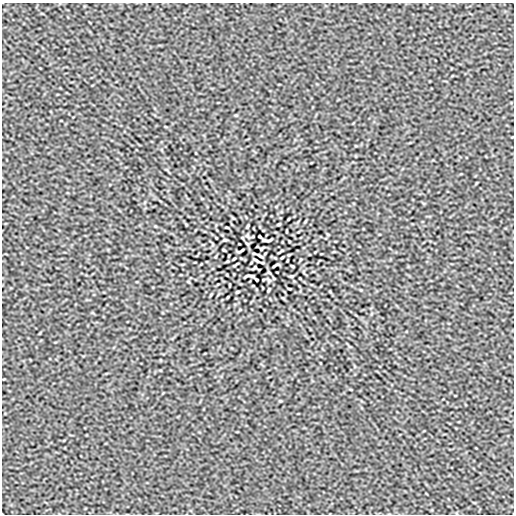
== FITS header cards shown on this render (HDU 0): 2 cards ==
NAXIS1  =                  512
NAXIS2  =                  512

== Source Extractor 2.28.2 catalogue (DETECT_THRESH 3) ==
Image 512 x 512 px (HDU 0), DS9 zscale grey, 1 PNG px = 1 image px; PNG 516 x 516 px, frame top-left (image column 1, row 512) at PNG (2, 3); no overlay
Background 1.26e-08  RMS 1.6e-06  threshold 4.86e-06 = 3 sigma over >= 5 px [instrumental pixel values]
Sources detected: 22; all 22 listed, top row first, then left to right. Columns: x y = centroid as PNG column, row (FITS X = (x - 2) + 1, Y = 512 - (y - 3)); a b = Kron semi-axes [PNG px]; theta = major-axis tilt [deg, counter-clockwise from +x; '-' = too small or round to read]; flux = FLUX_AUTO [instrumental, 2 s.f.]
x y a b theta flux
279 224 4 2 - 1.1e-04
248 226 4 2 - 1.0e-04
227 227 3 2 - 7.6e-05
260 236 3 2 - 9.3e-05
225 240 6 3 0 9.4e-05
267 240 10 3 3 2.0e-04
261 248 4 2 - 1.0e-04
224 250 3 2 - 9.5e-05
241 251 6 2 31 1.5e-04
260 256 6 2 -34 1.6e-04
282 257 3 2 - 7.6e-05
234 259 3 2 - 7.6e-05
256 260 6 2 -34 1.7e-04
275 265 6 2 31 1.5e-04
292 266 3 2 - 9.5e-05
255 268 4 2 - 1.0e-04
249 276 10 3 3 2.0e-04
291 276 6 3 0 9.4e-05
256 280 3 2 - 9.3e-05
289 289 3 2 - 7.6e-05
268 290 4 2 - 1.0e-04
237 292 4 2 - 1.1e-04